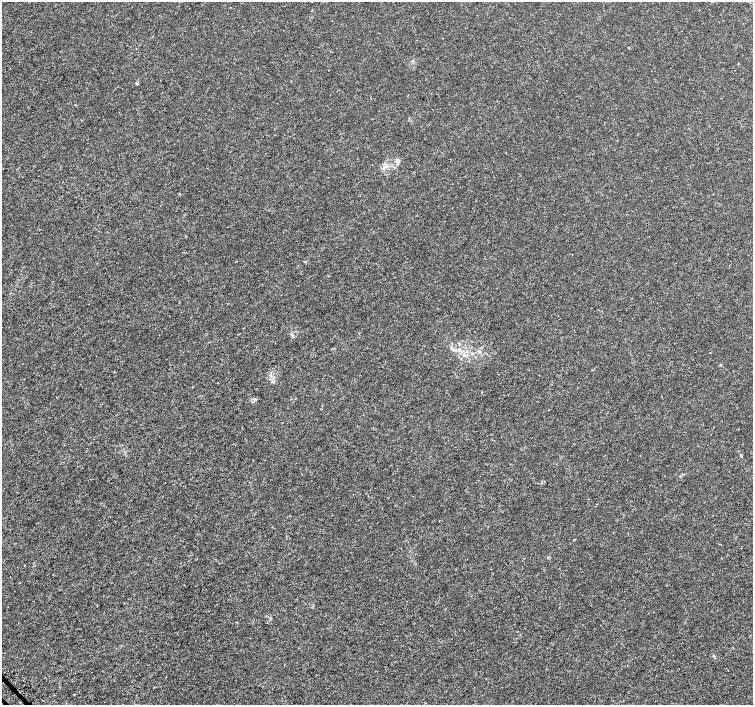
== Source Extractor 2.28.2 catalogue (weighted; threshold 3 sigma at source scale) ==
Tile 7 of 4 x 4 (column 3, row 2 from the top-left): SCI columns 3033-4534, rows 2982-4386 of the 6065 x 6026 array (HDU 1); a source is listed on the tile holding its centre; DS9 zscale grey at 2 x 2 block average (1 PNG px = mean of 2 x 2 image px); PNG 755 x 707 px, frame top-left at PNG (2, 2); no overlay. Shown black and unused: <1% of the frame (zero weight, under 3 of 5 exposures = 2% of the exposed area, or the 3 px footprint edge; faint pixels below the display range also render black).
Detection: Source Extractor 2.28.2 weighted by HDU 2 'WHT'; one run over the whole footprint, this tile lists its part. Background -5.22e-05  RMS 7.0e-04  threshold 0.00314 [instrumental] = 3 sigma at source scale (4.5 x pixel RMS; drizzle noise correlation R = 1.50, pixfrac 1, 0.0396/0.0396 arcsec/px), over >= 5 px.
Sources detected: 7; all 7 listed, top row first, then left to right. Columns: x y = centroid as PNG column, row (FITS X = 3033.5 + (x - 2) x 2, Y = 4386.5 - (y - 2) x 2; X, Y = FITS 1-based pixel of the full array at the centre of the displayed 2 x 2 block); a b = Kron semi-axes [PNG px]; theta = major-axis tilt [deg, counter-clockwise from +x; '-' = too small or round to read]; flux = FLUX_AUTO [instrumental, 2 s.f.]
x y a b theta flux
398 161 5 4 - 0.38
292 335 5 2 - 0.2
454 349 6 3 -35 0.4
464 355 4 4 - 0.35
720 365 3 2 - 0.16
273 381 3 2 - 0.14
741 455 4 2 - 0.14